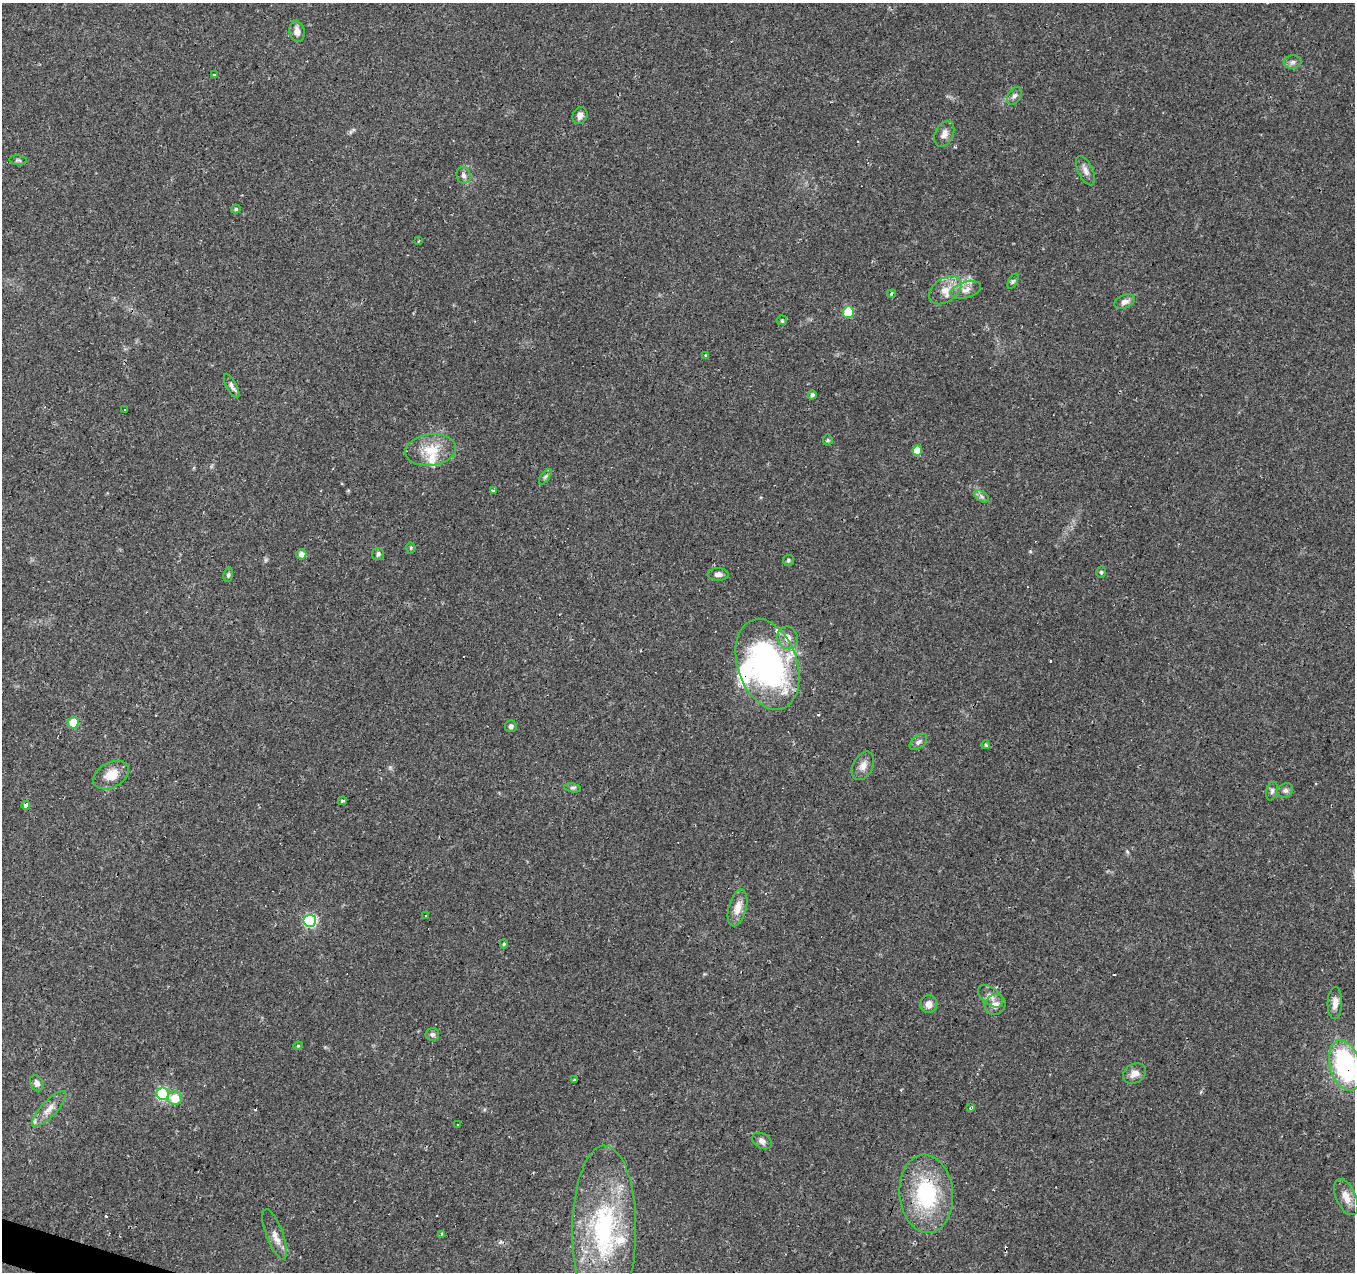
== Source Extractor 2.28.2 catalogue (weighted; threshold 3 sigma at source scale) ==
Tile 7 of 4 x 4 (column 3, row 2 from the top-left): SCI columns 2706-4058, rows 2752-4021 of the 5415 x 5566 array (HDU 1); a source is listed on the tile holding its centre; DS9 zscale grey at full resolution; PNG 1357 x 1274 px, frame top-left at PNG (2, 3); each listed source drawn as its Kron ellipse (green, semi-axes under 4 px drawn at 4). Shown black and unused: <1% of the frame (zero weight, under 2 of 3 exposures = <1% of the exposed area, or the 3 px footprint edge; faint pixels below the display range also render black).
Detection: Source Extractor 2.28.2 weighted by HDU 2 'WHT'; one run over the whole footprint, this tile lists its part. Background 0.0886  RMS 0.0067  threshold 0.0302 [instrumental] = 3 sigma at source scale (4.5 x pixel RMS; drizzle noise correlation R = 1.50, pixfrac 1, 0.0396/0.0396 arcsec/px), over >= 5 px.
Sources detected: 90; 10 cosmic-ray / hot-pixel residue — neither listed nor drawn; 7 inside a brighter listed object's ellipse — not listed separately; the other 73 listed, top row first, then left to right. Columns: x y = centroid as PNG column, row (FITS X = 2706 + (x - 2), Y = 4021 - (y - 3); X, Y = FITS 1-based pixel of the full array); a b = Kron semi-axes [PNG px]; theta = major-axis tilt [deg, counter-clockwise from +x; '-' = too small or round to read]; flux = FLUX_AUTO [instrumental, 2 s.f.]
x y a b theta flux
297 31 11 7 -80 4.6
1293 62 9 6 2 2.3
214 74 3 3 - 1.7
1014 96 9 6 57 2.2
580 116 9 7 64 3.3
944 134 13 9 64 4.5
18 160 9 5 -5 1.2
1085 171 16 7 -64 4.1
464 175 8 7 - 2.4
236 209 5 4 - 1.4
419 241 3 2 - 1
1013 281 8 4 62 1.3
945 290 18 11 35 8.7
966 290 16 8 16 5.3
892 294 4 3 - 1.1
1125 302 11 6 23 3.4
848 312 6 5 - 25
782 320 5 5 - 0.94
706 356 3 3 - 2.8
232 386 13 5 -62 2.5
812 395 4 4 - 2
124 410 2 2 - 0.59
828 440 5 5 - 1.1
431 450 26 15 7 17
917 451 5 5 - 12
545 477 9 4 55 1.5
493 491 3 3 - 4.6
981 496 8 5 -32 1.8
411 548 6 4 89 0.9
301 554 5 5 - 3.5
378 554 6 6 - 1.9
788 560 5 5 - 1.3
1101 572 5 4 - 1
718 574 10 6 -1 2.9
228 575 7 5 80 1.3
787 638 11 10 - 5.8
767 664 47 29 -71 170
73 723 5 5 - 19
511 726 6 6 - 1.8
918 742 10 6 40 2.3
986 745 4 3 - 0.89
863 766 15 10 63 4.9
111 775 19 12 28 12
573 788 8 4 -11 1.4
1285 790 8 7 - 2
1272 791 9 5 76 1.9
342 801 4 3 - 0.87
26 805 4 3 - 21
738 908 19 9 75 7.9
426 916 3 3 - 1.3
310 921 6 6 - 88
504 944 5 4 - 1
991 996 15 8 -39 4.3
1335 1003 16 7 88 5.4
929 1004 9 8 - 5
995 1005 11 10 - 4.5
432 1034 7 6 - 1.8
298 1046 4 4 - 0.73
1345 1065 26 15 -74 95
1134 1073 12 9 33 5.4
575 1079 3 2 - 0.95
37 1083 8 6 -62 2.9
163 1094 6 6 - 71
175 1098 7 7 - 12
970 1108 4 4 - 1
49 1109 23 8 46 6.6
457 1125 3 3 - 1.8
762 1141 10 7 -33 3
926 1194 39 27 -85 60
1346 1197 19 10 -65 7.4
604 1230 84 32 90 100
275 1234 26 8 -70 5.4
441 1234 3 2 - 0.75
Overlapping masked pixels (flux is a lower limit): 5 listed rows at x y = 848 312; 917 451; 1345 1065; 926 1194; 604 1230
Isophote crosses this tile's border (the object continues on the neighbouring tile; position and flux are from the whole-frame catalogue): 2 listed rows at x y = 1345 1065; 604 1230